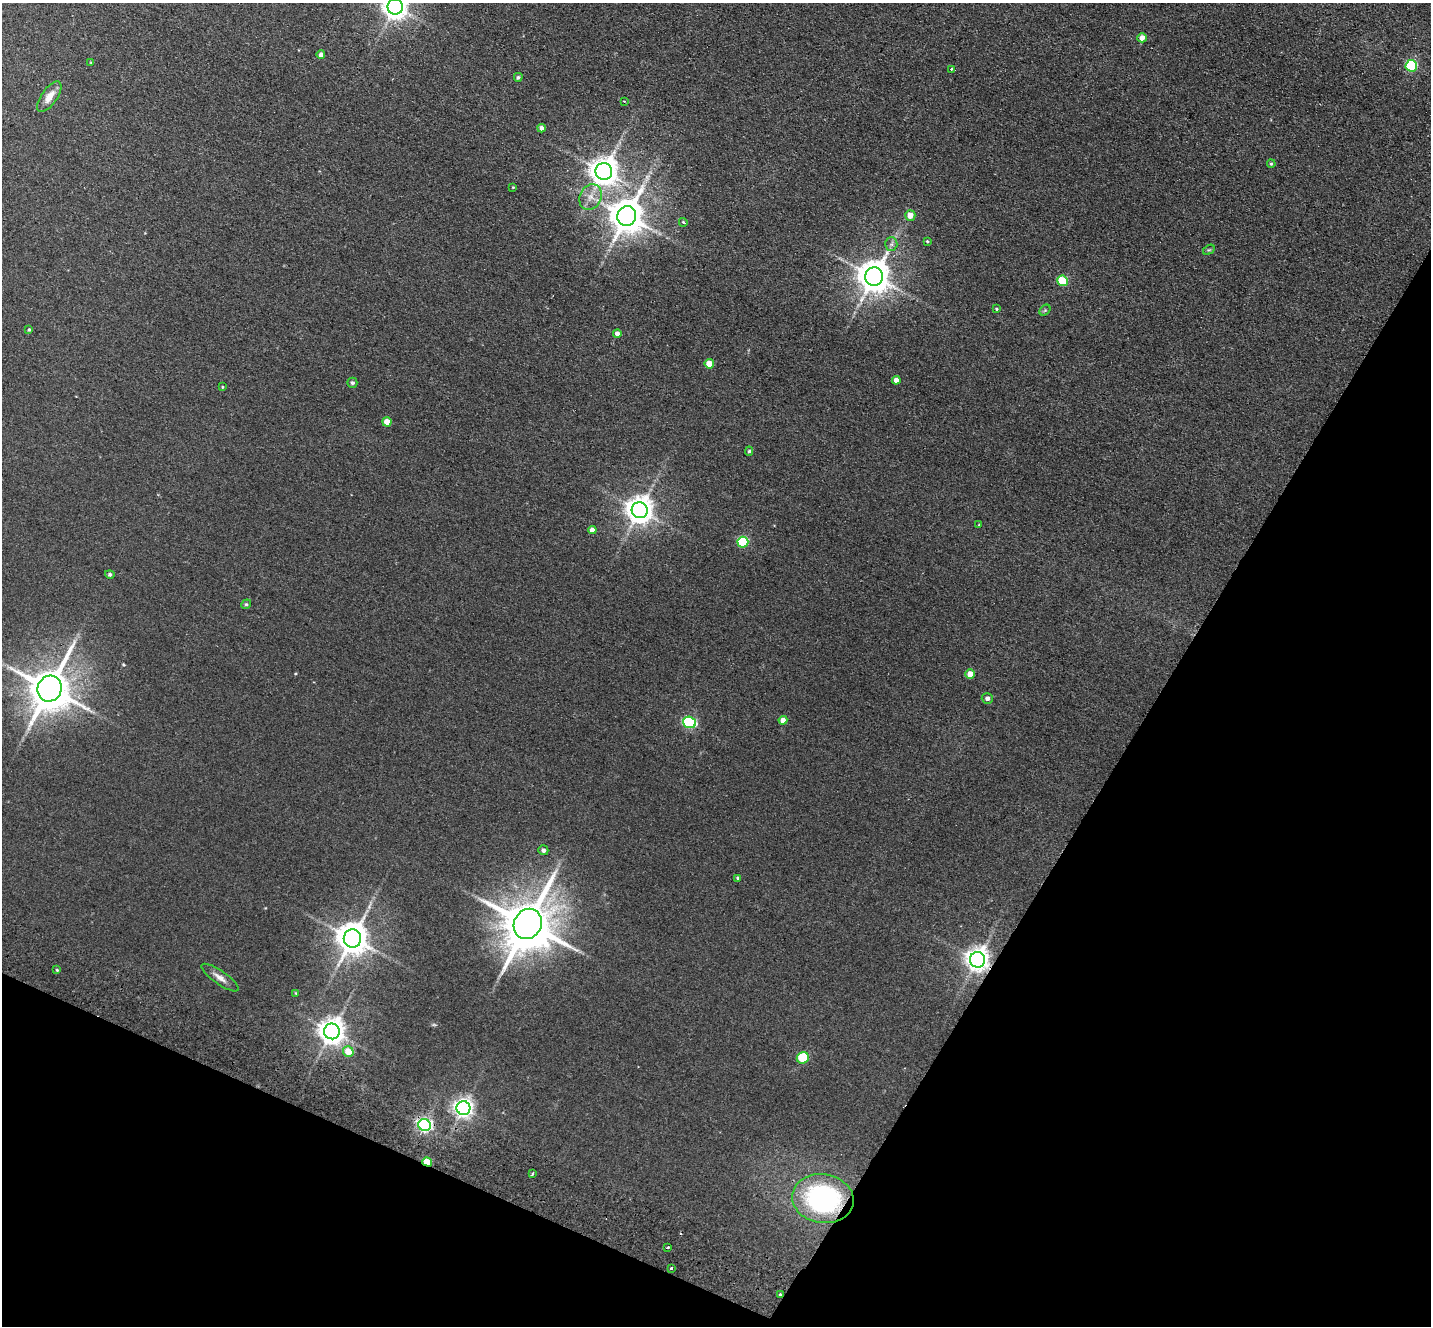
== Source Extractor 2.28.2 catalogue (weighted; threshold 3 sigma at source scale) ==
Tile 15 of 4 x 4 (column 3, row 4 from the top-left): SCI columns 2887-4315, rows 335-1658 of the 5774 x 5829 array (HDU 1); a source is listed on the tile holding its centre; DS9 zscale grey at full resolution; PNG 1433 x 1328 px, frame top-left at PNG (2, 3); each listed source drawn as its Kron ellipse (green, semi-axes under 4 px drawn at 4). Shown black and unused: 26% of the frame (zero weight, under 2 of 3 exposures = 3% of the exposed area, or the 3 px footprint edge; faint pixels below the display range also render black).
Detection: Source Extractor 2.28.2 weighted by HDU 2 'WHT'; one run over the whole footprint, this tile lists its part. Background 0.088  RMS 0.012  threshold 0.0529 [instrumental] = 3 sigma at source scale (4.5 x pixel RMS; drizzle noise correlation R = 1.50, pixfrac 1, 0.05/0.05 arcsec/px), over >= 5 px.
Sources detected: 64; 2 too faint to see at this stretch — neither listed nor drawn; the other 62 listed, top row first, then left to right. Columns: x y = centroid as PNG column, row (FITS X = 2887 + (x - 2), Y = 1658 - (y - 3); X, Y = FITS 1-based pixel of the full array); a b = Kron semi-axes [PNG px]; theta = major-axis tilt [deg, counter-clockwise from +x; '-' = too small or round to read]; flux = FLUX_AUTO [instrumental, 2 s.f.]
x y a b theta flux
395 7 8 7 - 1100
1142 38 4 4 - 9.9
321 55 4 4 - 5.4
91 63 4 4 - 1.1
1411 66 6 5 - 110
951 69 3 3 - 5
518 77 4 4 - 1.9
49 97 18 7 55 13
624 101 4 3 - 0.84
542 128 4 4 - 5.4
1271 164 4 3 - 1.3
604 172 8 8 - 1500
513 187 3 3 - 0.98
590 197 13 11 63 13
910 215 5 5 - 12
627 216 10 9 - 2600
683 222 4 4 - 2.1
927 241 4 3 - 1.4
891 244 6 6 - 3.2
1209 250 6 4 29 1.5
874 277 9 9 - 2200
1062 281 5 5 - 59
996 309 3 3 - 1.4
1045 310 6 4 44 1.8
29 330 4 3 - 1.4
617 334 4 4 - 5.8
709 364 4 4 - 22
896 380 4 4 - 7.4
352 383 5 5 - 2.2
222 387 3 3 - 0.96
387 422 4 4 - 17
749 451 5 4 - 1.8
640 510 8 8 - 1400
979 525 3 3 - 2
592 530 4 4 - 7.8
743 542 5 5 - 81
110 574 5 4 - 2.7
246 604 5 4 - 1.6
970 674 4 4 - 13
50 689 13 12 - 4100
987 698 5 5 - 4.5
783 720 4 4 - 7.8
689 722 6 5 - 140
543 850 5 5 - 3.3
738 878 3 3 - 2
528 924 15 13 60 6600
352 939 9 8 - 2200
977 960 8 7 - 960
57 970 4 3 - 1.3
220 978 22 7 -35 8.5
296 993 4 3 - 0.87
332 1031 8 7 - 1300
348 1052 5 5 - 22
803 1058 6 5 - 60
463 1108 7 7 - 610
425 1125 6 6 - 320
427 1162 5 4 - 30
532 1174 4 3 - 1.8
823 1199 31 24 -9 190
667 1248 3 3 - 2.9
671 1268 3 3 - 4
780 1295 3 3 - 8.7
Overlapping masked pixels (flux is a lower limit): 5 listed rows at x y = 977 960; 425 1125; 427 1162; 823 1199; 780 1295
Isophote crosses this tile's border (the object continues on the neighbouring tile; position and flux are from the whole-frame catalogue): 1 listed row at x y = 395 7